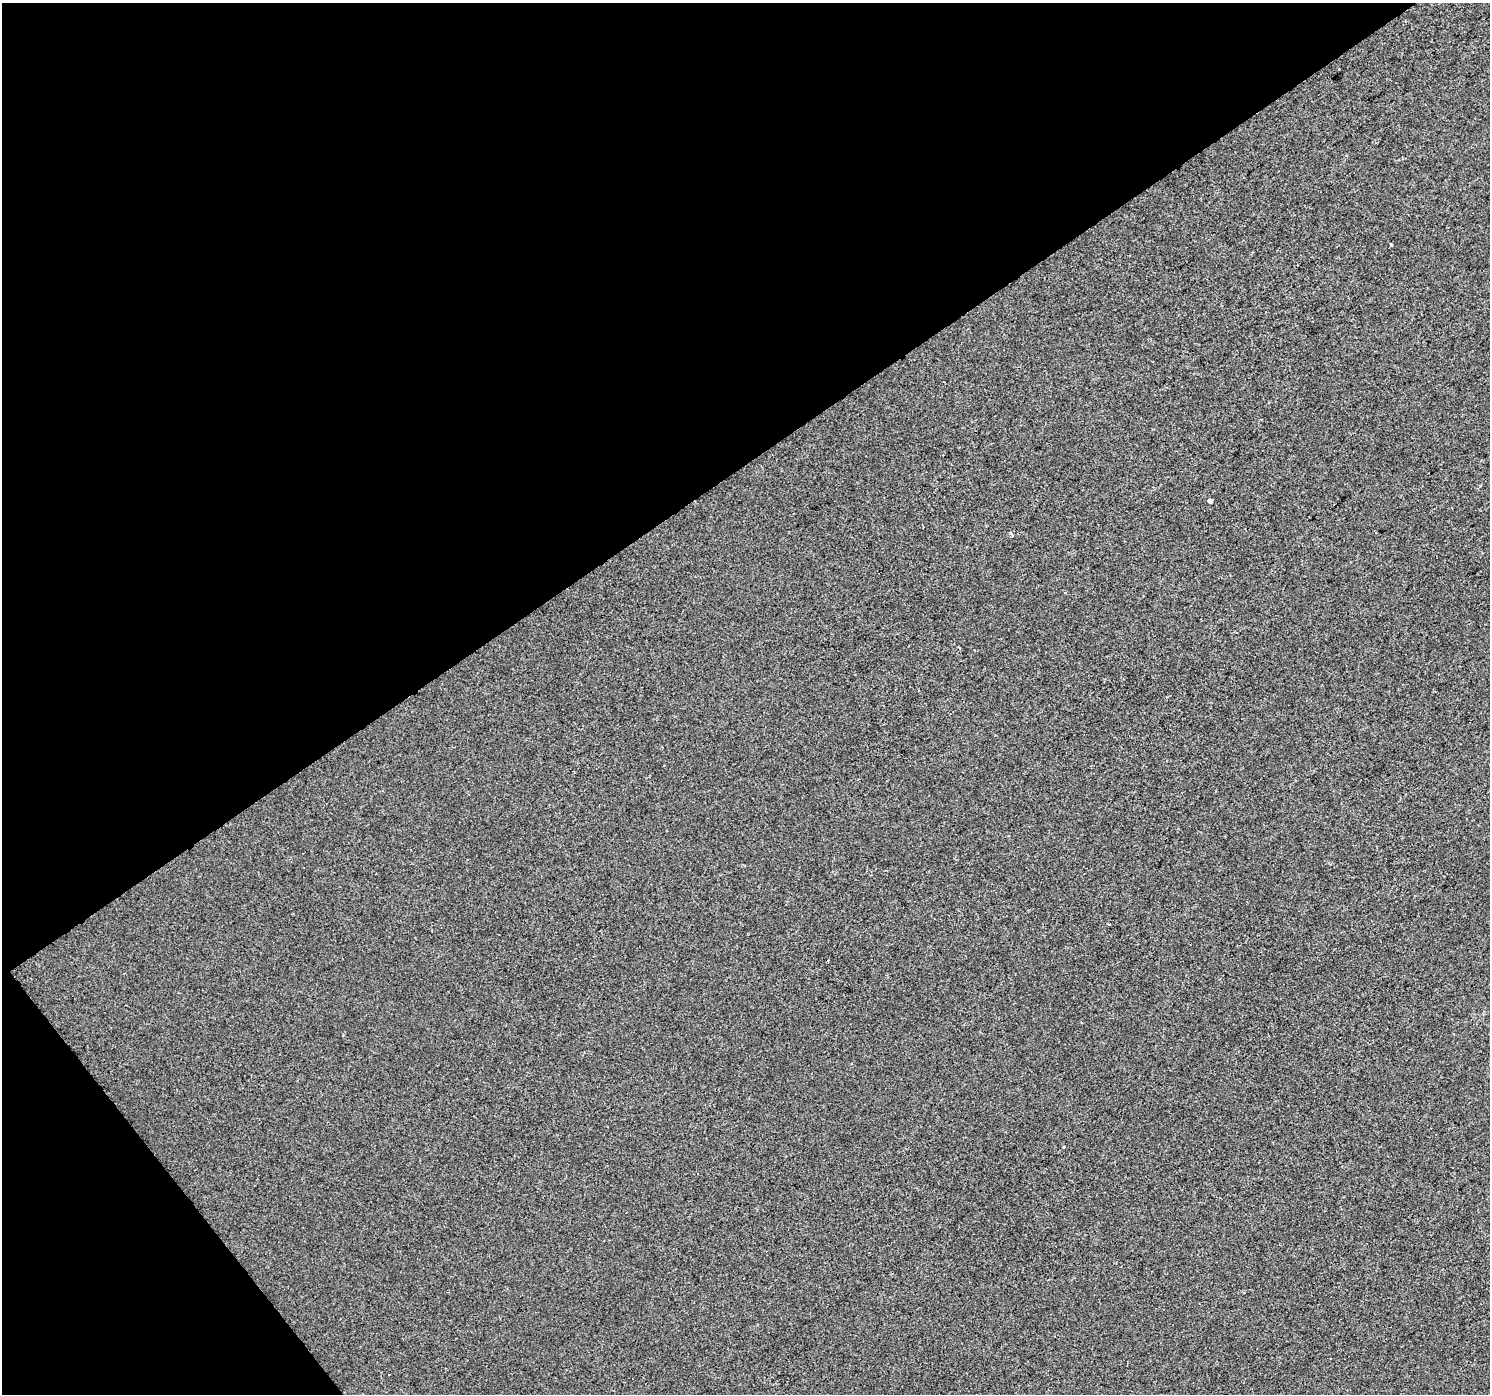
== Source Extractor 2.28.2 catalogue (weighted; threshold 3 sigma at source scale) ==
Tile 5 of 4 x 4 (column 1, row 2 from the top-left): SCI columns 4-1491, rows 2977-4368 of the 5957 x 5889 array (HDU 1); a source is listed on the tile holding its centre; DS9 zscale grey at full resolution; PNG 1492 x 1396 px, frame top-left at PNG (2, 3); no overlay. Shown black and unused: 37% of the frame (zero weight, under 2 of 3 exposures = <1% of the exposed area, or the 3 px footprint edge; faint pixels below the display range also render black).
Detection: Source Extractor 2.28.2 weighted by HDU 2 'WHT'; one run over the whole footprint, this tile lists its part. Background -2.38e-04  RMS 0.0056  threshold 0.0251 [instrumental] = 3 sigma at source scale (4.5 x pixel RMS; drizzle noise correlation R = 1.50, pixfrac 1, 0.0396/0.0396 arcsec/px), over >= 5 px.
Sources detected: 4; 2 cosmic-ray / hot-pixel residue — not listed; the other 2 listed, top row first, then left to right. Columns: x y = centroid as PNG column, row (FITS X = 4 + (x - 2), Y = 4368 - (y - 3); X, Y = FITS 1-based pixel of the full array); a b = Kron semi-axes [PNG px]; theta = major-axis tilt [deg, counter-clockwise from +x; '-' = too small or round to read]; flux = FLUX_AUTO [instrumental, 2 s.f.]
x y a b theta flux
1210 501 4 3 - 22
1108 924 3 2 - 0.59